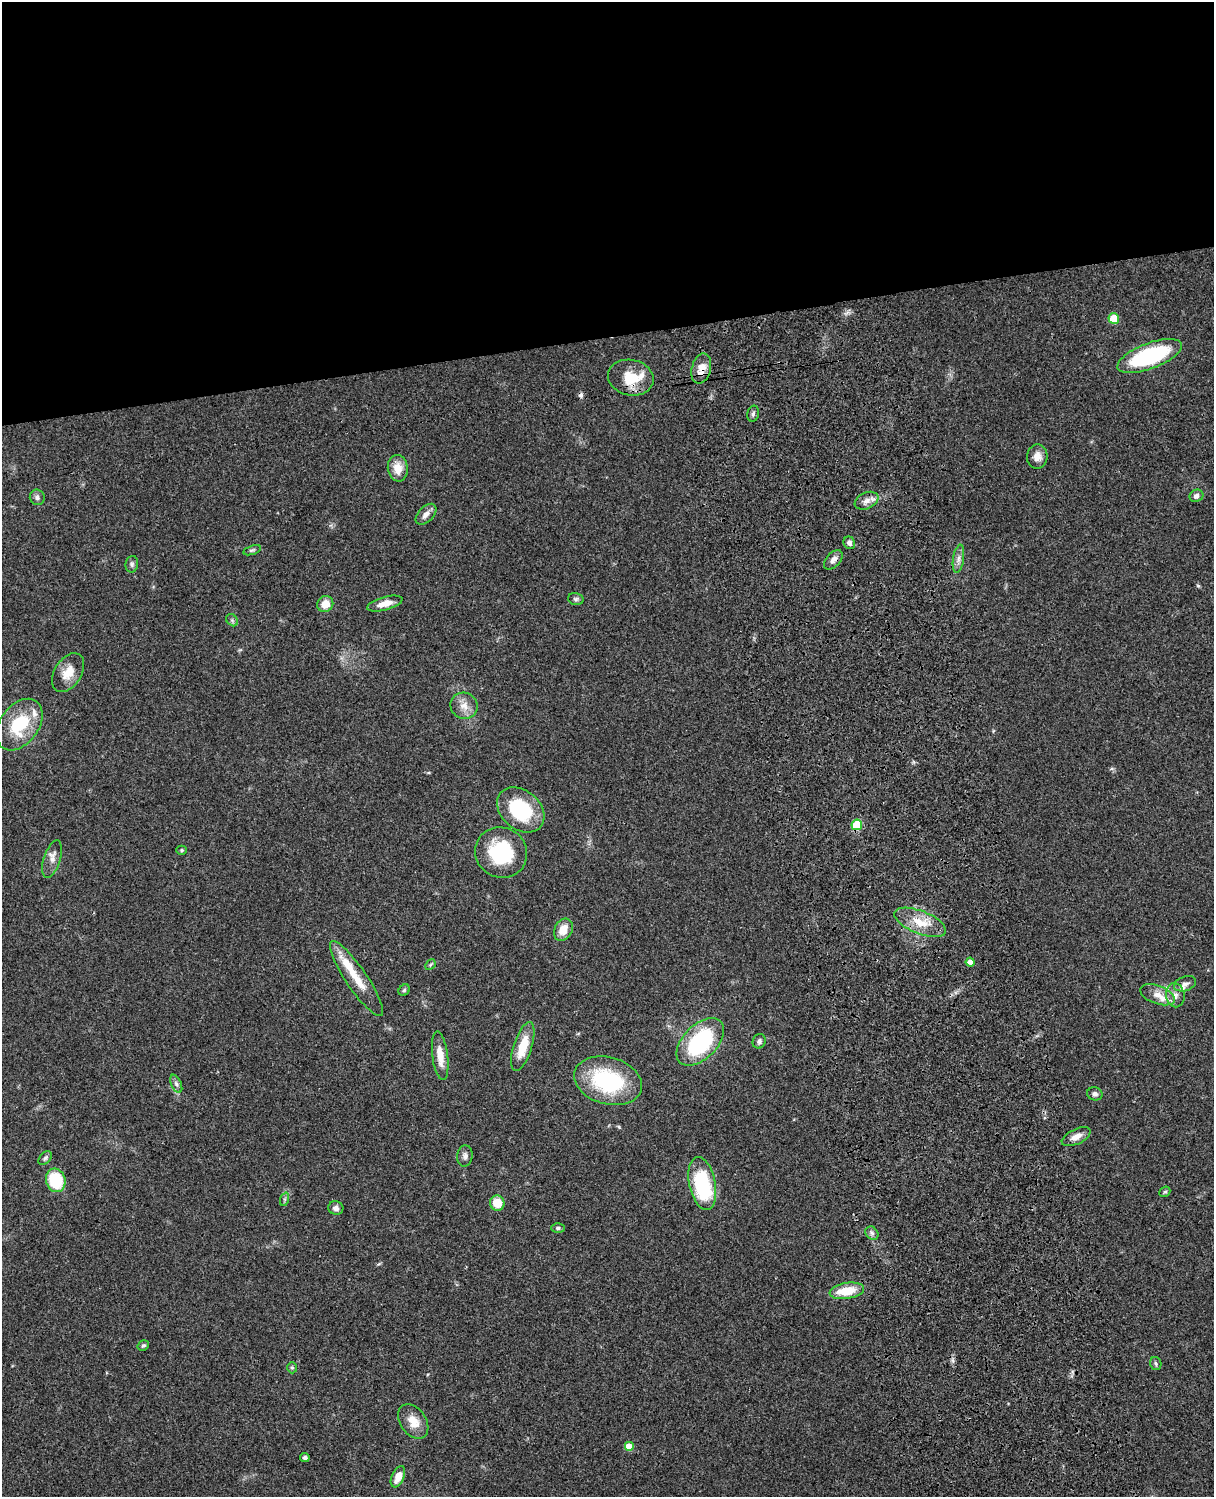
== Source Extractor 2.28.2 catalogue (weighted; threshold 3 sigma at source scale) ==
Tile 2 of 4 x 3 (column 2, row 1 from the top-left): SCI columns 1334-2545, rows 3269-4763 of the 5088 x 4927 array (HDU 1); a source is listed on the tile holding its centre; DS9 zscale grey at full resolution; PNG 1216 x 1499 px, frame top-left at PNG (2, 2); each listed source drawn as its Kron ellipse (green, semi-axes under 4 px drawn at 4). Shown black and unused: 23% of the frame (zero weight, under 3 of 4 exposures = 6% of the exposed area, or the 3 px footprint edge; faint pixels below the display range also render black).
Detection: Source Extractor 2.28.2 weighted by HDU 2 'WHT'; one run over the whole footprint, this tile lists its part. Background 0.0799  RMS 0.0058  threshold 0.0261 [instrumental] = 3 sigma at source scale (4.5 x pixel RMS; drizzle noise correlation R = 1.50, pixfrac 1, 0.05/0.05 arcsec/px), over >= 5 px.
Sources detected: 69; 1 cosmic-ray / hot-pixel residue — neither listed nor drawn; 5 inside a brighter listed object's ellipse — not listed separately; the other 63 listed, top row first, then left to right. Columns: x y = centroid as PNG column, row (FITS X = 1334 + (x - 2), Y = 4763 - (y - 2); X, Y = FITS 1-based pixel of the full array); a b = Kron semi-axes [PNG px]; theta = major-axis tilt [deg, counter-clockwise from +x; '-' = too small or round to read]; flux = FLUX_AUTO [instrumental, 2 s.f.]
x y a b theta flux
1114 318 5 5 - 13
1150 356 34 13 21 64
701 368 15 9 76 7
631 378 23 17 -12 16
753 414 8 6 74 1.4
1037 456 12 10 85 4.8
398 468 13 10 -81 7.8
1196 496 7 6 - 2.3
37 497 8 7 - 1.7
866 501 12 8 23 3.7
426 514 13 7 46 3.6
849 543 6 5 - 2.1
252 550 9 4 17 1.2
958 559 14 5 81 2.9
833 560 11 7 47 3.1
132 564 8 6 80 1.5
576 599 8 6 -14 1.3
385 603 18 6 15 6.7
325 604 8 7 - 7.2
232 620 7 5 -46 1.2
68 673 21 13 58 9.2
464 706 14 13 - 5.8
19 725 29 19 53 29
521 810 26 19 -40 37
857 825 5 5 - 23
182 850 5 4 - 0.7
501 853 26 25 - 38
52 859 19 8 72 4.3
920 922 27 11 -22 12
563 930 11 9 62 7.9
970 962 4 4 - 3.2
430 965 6 4 46 0.86
356 979 44 10 -56 14
1185 984 11 7 19 2.5
404 990 6 5 - 0.94
1157 995 18 9 -20 6.2
1175 995 12 9 -80 4
759 1041 7 6 - 1.6
700 1042 29 17 45 56
523 1047 25 9 72 14
440 1056 24 8 -83 8.2
608 1081 35 23 -16 52
176 1084 9 5 -66 1.8
1095 1094 8 6 -15 2
1076 1137 15 7 25 4.5
465 1156 11 7 85 2.2
45 1158 8 5 45 1.2
56 1180 12 9 -73 28
702 1183 27 13 -78 47
1165 1192 6 5 - 0.89
285 1199 7 4 71 1
497 1203 7 7 - 10
336 1208 7 7 - 2.6
558 1228 6 5 - 1
872 1233 7 6 - 1.6
847 1291 17 8 9 15
143 1345 6 4 34 0.99
1156 1363 6 5 - 1.1
292 1368 5 5 - 0.97
413 1421 19 13 -56 8.4
629 1447 5 5 - 11
305 1458 5 4 - 1.4
398 1477 11 6 67 6.2
Overlapping masked pixels (flux is a lower limit): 2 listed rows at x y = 701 368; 631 378